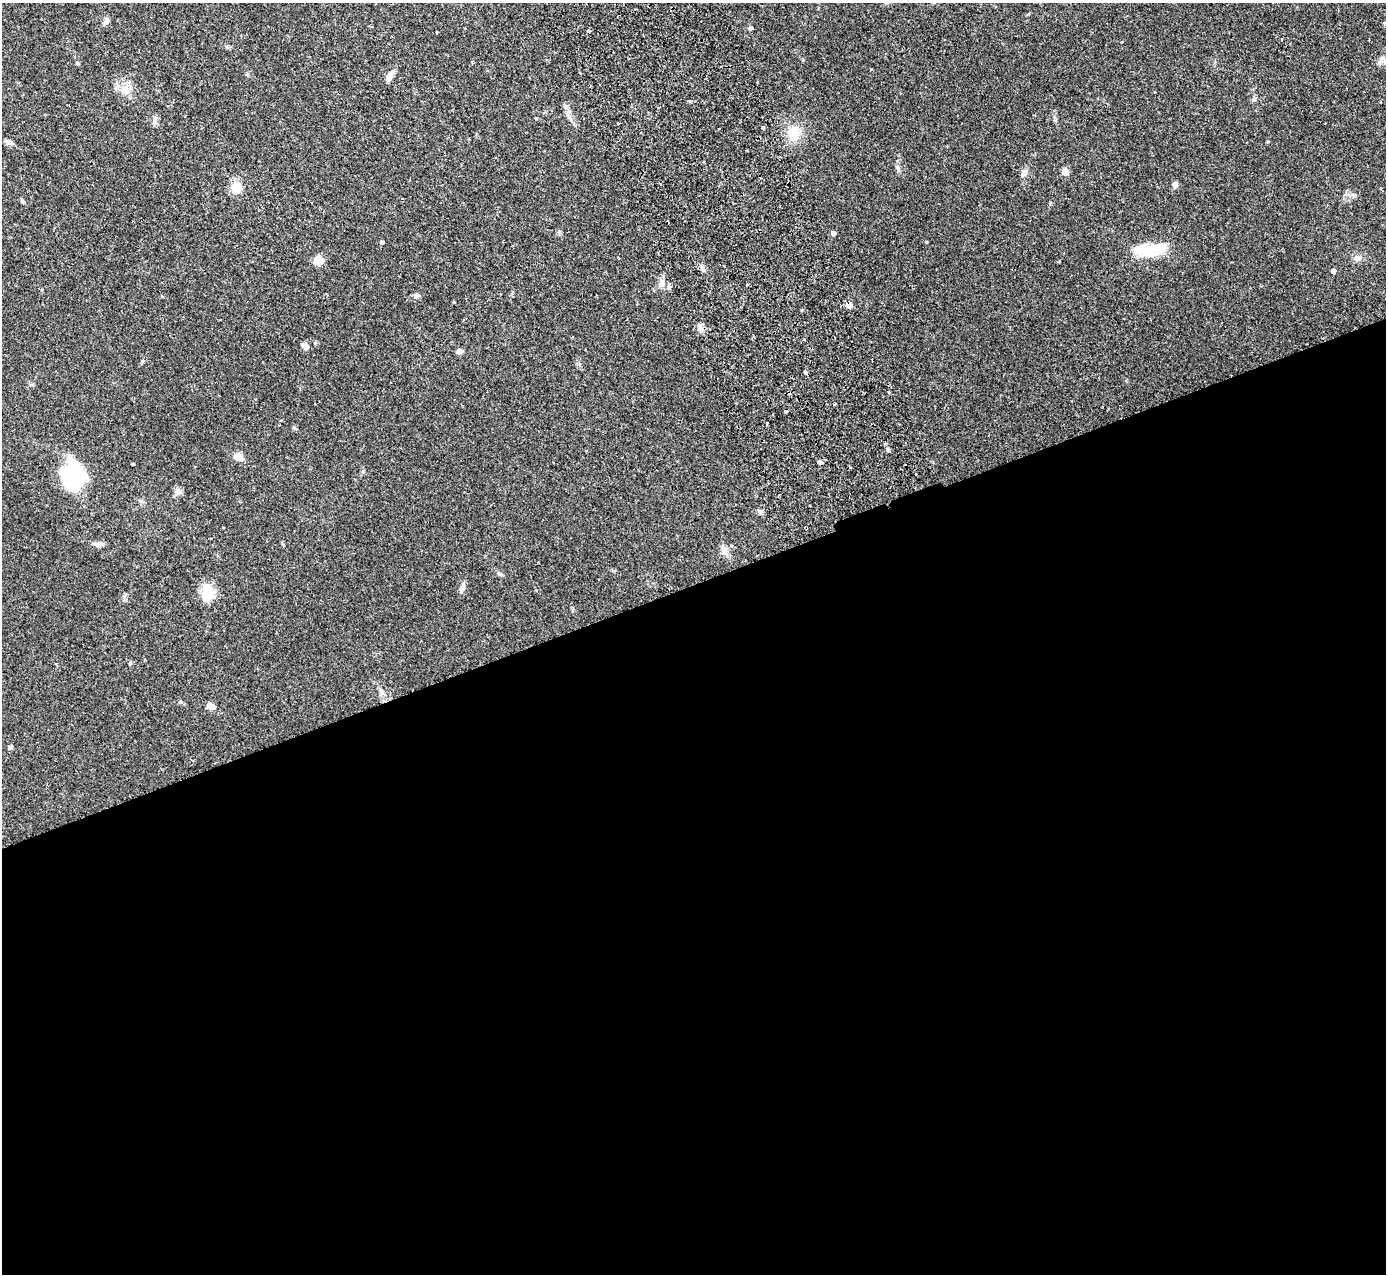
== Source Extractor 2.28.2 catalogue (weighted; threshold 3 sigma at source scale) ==
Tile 15 of 4 x 4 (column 3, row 4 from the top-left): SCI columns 2826-4209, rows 181-1452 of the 5648 x 5578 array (HDU 1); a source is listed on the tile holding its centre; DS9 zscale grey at full resolution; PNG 1388 x 1276 px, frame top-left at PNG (2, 3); no overlay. Shown black and unused: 54% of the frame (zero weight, under 2 of 3 exposures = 3% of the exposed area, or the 3 px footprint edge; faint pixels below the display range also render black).
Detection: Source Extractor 2.28.2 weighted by HDU 2 'WHT'; one run over the whole footprint, this tile lists its part. Background 0.096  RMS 0.006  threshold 0.027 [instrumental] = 3 sigma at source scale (4.5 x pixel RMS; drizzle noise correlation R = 1.50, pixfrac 1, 0.05/0.05 arcsec/px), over >= 5 px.
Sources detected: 62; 2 inside a brighter object's white glare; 2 cosmic-ray / hot-pixel residue — not listed; the other 58 listed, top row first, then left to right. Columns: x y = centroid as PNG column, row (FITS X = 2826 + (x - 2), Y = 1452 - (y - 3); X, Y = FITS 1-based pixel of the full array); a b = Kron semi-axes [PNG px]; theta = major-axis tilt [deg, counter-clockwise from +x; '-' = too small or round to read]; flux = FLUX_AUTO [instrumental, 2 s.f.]
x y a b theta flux
106 20 11 6 69 1.8
1385 23 5 4 - 0.75
750 28 5 5 - 1.1
589 31 4 3 - 0.98
1380 62 8 6 3 2
78 63 5 4 - 0.73
247 74 5 5 - 0.69
390 76 15 6 61 3.5
126 90 13 11 82 6.1
1254 99 7 5 47 1.1
659 107 4 2 - 0.53
568 114 15 4 -63 2.7
536 118 5 3 - 0.49
618 123 3 3 - 1.9
763 128 3 3 - 1.5
793 133 15 11 90 12
1268 141 4 3 - 0.5
8 142 11 5 -26 2.4
898 168 7 5 -46 1.2
1065 172 5 5 - 8.9
1023 174 10 5 67 1.7
1175 184 6 5 - 2.6
236 188 11 10 - 7.2
833 233 4 4 - 2
382 242 4 4 - 1.2
1150 250 33 12 4 26
1358 258 8 6 16 2
319 261 11 10 - 5.6
724 266 4 3 - 0.55
1333 271 4 4 - 2.1
662 282 10 5 77 2.2
669 287 6 5 - 1.1
416 296 7 6 - 1.6
849 305 7 6 - 3
802 310 3 3 - 0.56
700 328 11 5 -75 2.1
305 346 7 5 -36 3.9
459 351 6 5 - 2.3
806 373 4 4 - 1.1
835 404 3 2 - 0.99
767 423 3 3 - 2.7
885 444 3 3 - 0.94
887 450 6 5 - 1
238 457 10 8 -27 4.6
820 462 4 3 - 11
133 464 3 3 - 0.73
69 483 29 12 -57 28
178 492 9 6 14 2
809 505 3 3 - 0.79
760 512 7 6 - 1.5
98 544 15 5 3 2.3
724 552 12 6 -84 2.7
500 574 8 4 -26 1.1
462 588 13 6 70 2.3
208 592 16 11 -84 14
381 692 7 4 -72 1.3
211 706 9 8 - 3
10 747 5 4 - 1.7
Overlapping masked pixels (flux is a lower limit): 1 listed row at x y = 849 305
Isophote crosses this tile's border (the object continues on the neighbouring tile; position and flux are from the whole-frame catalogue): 1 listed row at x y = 1385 23
Unlisted compact peaks at least as high as the median listed source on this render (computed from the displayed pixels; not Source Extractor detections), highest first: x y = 690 101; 130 663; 142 361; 1050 202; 180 702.